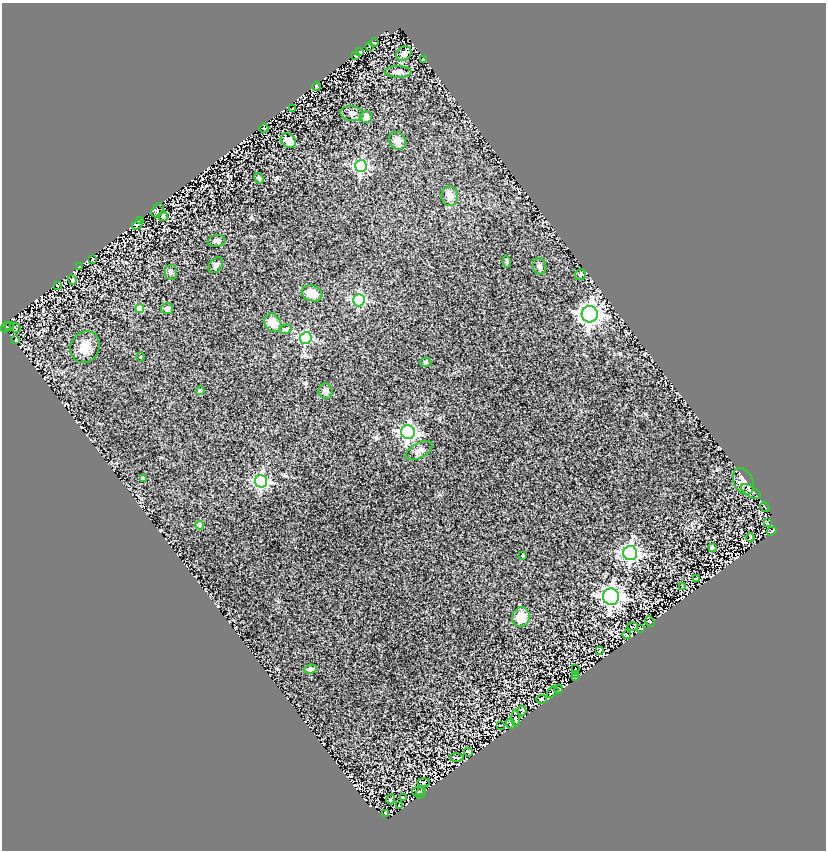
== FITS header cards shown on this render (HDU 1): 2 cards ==
NAXIS1  =                  824
NAXIS2  =                  848

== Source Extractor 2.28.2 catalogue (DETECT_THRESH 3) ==
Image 824 x 848 px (HDU 1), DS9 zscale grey, 1 PNG px = 1 image px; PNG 828 x 852 px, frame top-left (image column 1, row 848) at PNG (2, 3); each listed source drawn as its Kron ellipse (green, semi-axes under 4 px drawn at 4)
Background 1.24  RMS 0.1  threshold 0.302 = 3 sigma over >= 5 px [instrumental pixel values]
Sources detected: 91; all 91 listed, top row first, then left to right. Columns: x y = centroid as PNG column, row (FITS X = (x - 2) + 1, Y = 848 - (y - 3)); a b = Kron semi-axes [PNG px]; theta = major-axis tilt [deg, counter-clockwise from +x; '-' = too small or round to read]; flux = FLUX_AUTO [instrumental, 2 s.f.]
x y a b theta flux
374 42 4 2 - 6.4
370 46 3 2 - 4.8
360 52 3 3 - 9.2
404 53 8 6 37 25
355 55 3 2 - 5.2
424 60 3 2 - 4.2
398 72 14 5 -1 37
316 86 5 2 - 5.8
293 108 3 2 - 4.6
352 113 11 7 -8 22
366 117 6 5 - 42
264 128 4 2 - 6.3
288 141 8 6 -39 51
398 141 9 8 - 40
361 166 6 6 - 990
259 178 6 4 -66 9.3
450 196 10 8 -83 51
157 210 7 5 54 22
163 216 5 4 - 19
140 220 4 2 - 6.3
137 225 5 3 - 6.4
216 241 9 6 3 16
93 260 3 2 - 3.8
507 261 6 3 -74 10
216 265 9 6 52 20
540 266 8 6 -74 19
80 267 3 2 - 4.5
171 272 7 6 - 16
580 275 6 5 - 14
72 280 5 4 - 5.5
57 285 3 2 - 4.1
312 293 11 8 -18 89
359 300 6 5 - 740
140 309 4 4 - 130
167 309 6 5 - 22
590 314 8 8 - 4500
273 323 9 8 - 85
9 326 4 3 - 2.5
6 327 5 4 - 8.8
15 328 6 2 -45 4.7
286 329 6 4 15 11
306 338 6 6 - 740
16 340 3 2 - 5.6
85 347 16 14 64 95
141 357 4 3 - 5.1
425 362 6 4 -3 9.9
200 391 4 4 - 12
325 391 8 7 - 23
408 432 7 7 - 1700
419 451 15 7 29 35
143 479 4 4 - 38
261 481 6 6 - 1100
743 481 14 9 -65 66
751 491 11 5 -31 19
765 507 5 2 - 6
767 523 4 2 - 5.4
200 525 4 4 - 40
772 531 5 2 - 6.9
750 537 4 2 - 8.1
712 547 4 3 - 20
630 553 7 7 - 1900
523 556 3 3 - 14
697 579 4 2 - 4.8
682 587 4 2 - 5.2
611 597 8 8 - 4000
521 617 10 8 79 110
650 622 6 4 -53 7
633 627 5 2 - 4.3
641 629 4 2 - 4.6
627 635 4 2 - 6.1
600 650 4 2 - 7.5
310 669 6 4 6 22
576 669 2 2 - 4
575 674 3 2 - 4.1
575 678 4 2 - 3.6
558 689 4 3 - 9
553 692 7 2 47 6.8
541 699 5 3 - 9.4
522 711 5 4 - 7.5
516 719 8 3 -86 7.4
511 724 5 3 - 5.1
501 725 3 2 - 4.3
468 752 4 2 - 7.5
457 758 7 2 -3 9
423 782 6 3 0 6
418 791 6 2 15 6.5
421 792 6 3 56 9.3
403 798 4 2 - 4.7
391 799 5 2 - 5.8
400 805 3 2 - 5.1
386 814 3 2 - 4